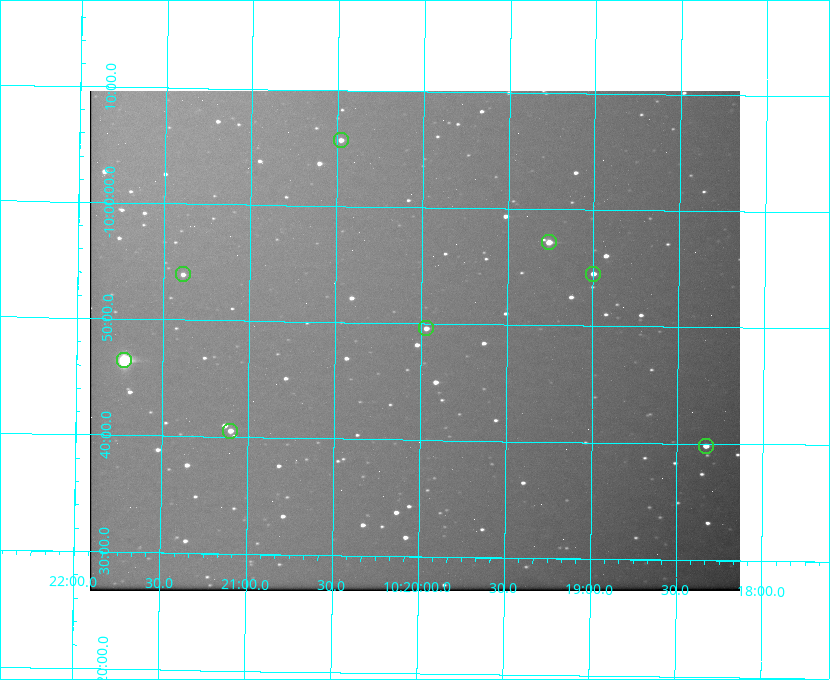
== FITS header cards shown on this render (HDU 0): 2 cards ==
NAXIS1  =                  650 / Width of table row in bytes
NAXIS2  =                  500 / Number of rows in table

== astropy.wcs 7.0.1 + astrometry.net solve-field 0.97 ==
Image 650 x 500 px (HDU 0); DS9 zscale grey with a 90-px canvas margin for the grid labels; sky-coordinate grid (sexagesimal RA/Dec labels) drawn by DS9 from the SOLVED WCS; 8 Tycho-2 reference stars matched to detected sources circled (green)
Header WCS: none
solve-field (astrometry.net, Tycho-2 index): SOLVED blind (the file carries no WCS)
Solved WCS: RA---TAN-SIP/DEC--TAN-SIP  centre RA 10:20:02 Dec -09:49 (155.01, -9.81 deg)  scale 5.16 arcsec/px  FOV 55.9' x 43.0'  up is +179 deg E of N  parity flipped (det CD > 0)
(file carries no celestial WCS; the grid is the blind solution)
Tycho-2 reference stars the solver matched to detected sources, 8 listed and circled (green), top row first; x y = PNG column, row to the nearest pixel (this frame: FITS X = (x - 90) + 1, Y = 500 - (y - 92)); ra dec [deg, ICRS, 3 dp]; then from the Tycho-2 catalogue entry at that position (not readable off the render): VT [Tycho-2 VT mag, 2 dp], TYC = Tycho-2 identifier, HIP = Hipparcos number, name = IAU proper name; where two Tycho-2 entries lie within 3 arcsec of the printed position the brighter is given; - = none
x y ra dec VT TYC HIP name
341 141 155.120 -10.095 10.96 5493-78-1 - -
549 243 154.815 -9.952 9.91 5490-258-1 50532 -
183 275 155.347 -9.899 11.51 5490-199-1 - -
593 275 154.750 -9.908 10.76 5490-212-1 - -
426 329 154.992 -9.826 10.90 5490-153-1 - -
124 361 155.431 -9.774 8.41 5490-124-1 50747 -
230 432 155.275 -9.676 10.79 5490-27-1 - -
706 447 154.583 -9.663 10.90 5490-13-1 - -